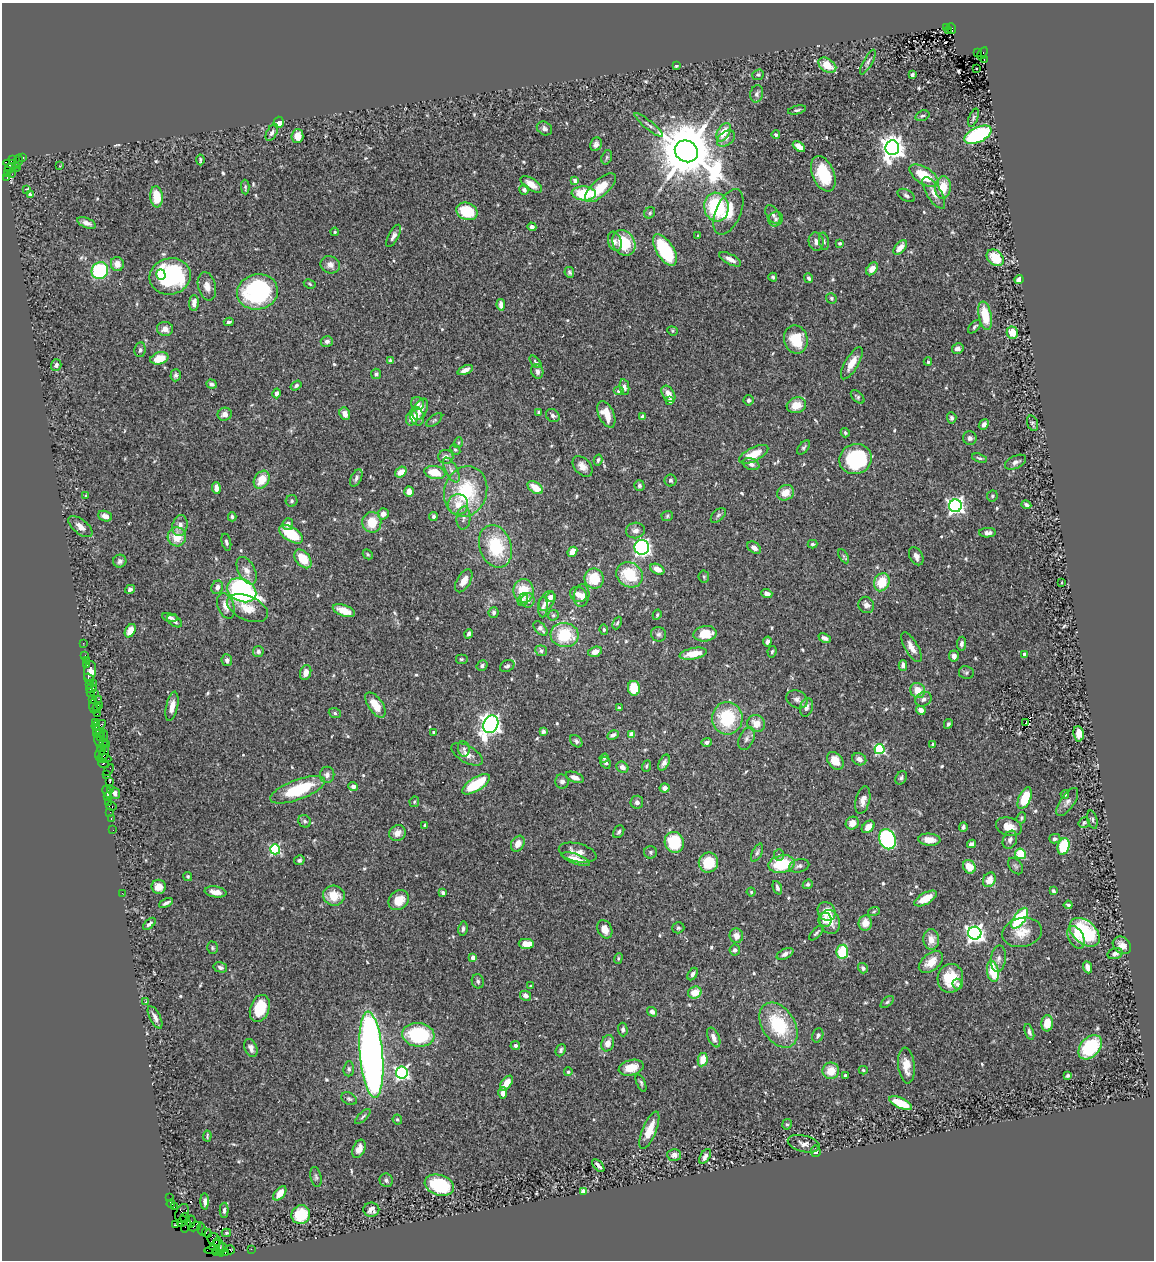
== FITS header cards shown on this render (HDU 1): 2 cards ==
NAXIS1  =                 1152
NAXIS2  =                 1258

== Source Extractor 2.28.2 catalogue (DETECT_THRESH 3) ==
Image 1152 x 1258 px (HDU 1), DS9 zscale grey, 1 PNG px = 1 image px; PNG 1156 x 1262 px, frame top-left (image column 1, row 1258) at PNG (2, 3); each listed source drawn as its Kron ellipse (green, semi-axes under 4 px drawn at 4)
Background 0.468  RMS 0.028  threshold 0.0826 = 3 sigma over >= 5 px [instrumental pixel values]
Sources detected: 611; of the 611, the 500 brightest by FLUX_AUTO listed and drawn (111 fainter detections omitted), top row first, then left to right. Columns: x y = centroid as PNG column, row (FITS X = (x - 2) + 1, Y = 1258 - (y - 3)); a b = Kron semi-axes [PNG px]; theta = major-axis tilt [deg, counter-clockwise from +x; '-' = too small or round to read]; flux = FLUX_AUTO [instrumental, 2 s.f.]
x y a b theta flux
946 28 3 3 - 51
952 28 5 3 - 140
949 31 3 3 - 28
977 53 3 2 - 76
982 53 7 3 57 550
984 59 3 3 - 35
868 62 14 4 61 5.5
827 65 10 6 -34 35
676 66 3 3 - 2.6
977 68 3 3 - 3.7
758 75 6 5 - 3.1
912 75 4 3 - 3.8
757 94 9 6 78 5.6
797 110 9 4 13 3.8
922 116 7 5 19 3.9
973 118 9 4 71 4
279 122 5 5 - 15
649 125 18 3 -39 6.8
544 128 8 6 -33 6.6
724 132 10 6 61 38
272 133 9 5 62 6.4
776 135 4 4 - 5.8
978 135 14 7 25 210
297 136 7 6 - 20
726 138 10 7 36 8.4
596 144 7 5 65 6.5
799 147 7 4 -40 20
892 148 7 7 - 1700
686 151 12 10 -32 17000
607 157 7 5 72 3.2
23 158 3 2 - 32
13 160 3 3 - 51
200 160 5 2 - 2.9
18 161 6 4 79 90
12 164 8 4 -13 490
60 166 4 2 - 2.6
16 167 5 2 - 42
10 168 5 3 - 100
8 174 3 3 - 9.2
12 174 2 2 - 9.5
823 174 18 10 -68 87
924 176 16 8 -33 62
7 178 3 2 - 40
575 181 4 3 - 9.6
531 184 12 5 -33 17
245 187 7 4 -88 3.1
943 187 11 8 83 37
600 188 19 8 42 45
27 189 2 2 - 230
524 190 5 5 - 5.3
584 193 12 7 -3 83
934 193 18 7 -58 15
30 194 3 3 - 30
906 195 9 5 -30 4.9
157 197 10 6 -84 46
716 207 14 12 -81 140
467 211 11 8 -22 63
728 212 24 12 66 42
650 213 6 5 - 3.4
773 214 10 6 -57 7.1
776 219 7 7 - 4.7
87 223 10 5 -21 8.6
532 227 4 4 - 7.1
335 232 4 4 - 2.7
393 236 12 5 62 7.4
698 236 3 3 - 3.1
615 241 10 6 -72 7.8
824 241 9 5 -80 4.4
816 242 9 7 -80 9.2
624 243 13 10 -57 69
840 243 4 3 - 3.2
900 248 8 5 48 16
665 250 18 8 -58 120
995 258 10 7 -42 42
730 259 12 5 -27 11
117 264 7 6 - 13
330 265 10 8 -20 11
872 269 7 4 53 17
100 271 9 8 - 170
569 272 5 4 - 4
161 275 5 4 - 42
170 276 21 18 14 250
773 277 4 4 - 2.9
809 278 5 4 - 4.9
1019 280 4 4 - 8.5
310 284 6 4 -29 2.6
207 286 14 9 -76 15
257 292 20 17 11 230
831 298 5 5 - 2.9
194 303 8 5 87 12
501 305 5 4 - 14
985 316 14 6 -79 55
229 322 5 4 - 3.6
975 327 8 5 47 4.2
165 329 8 7 - 11
672 331 5 4 - 2.4
1012 333 6 6 - 27
796 340 14 11 -77 58
327 341 6 5 - 7
958 348 6 5 - 9
140 350 7 5 81 4.8
159 358 9 6 15 32
391 361 4 4 - 5.9
535 362 7 4 -48 3.1
928 362 4 3 - 3.1
852 363 18 6 59 22
56 365 6 5 - 5.4
465 370 8 4 24 10
537 371 7 6 - 6.4
376 374 5 5 - 4.9
176 375 6 5 - 4.6
211 384 5 4 - 5.5
296 386 6 4 34 4.2
624 387 8 4 -79 6.3
618 391 5 4 - 3.5
276 393 5 3 - 7.7
668 394 9 5 -56 16
858 397 8 5 -44 3.7
670 400 4 3 - 10
748 400 5 5 - 4.2
418 403 7 6 - 7.1
796 405 10 7 17 28
420 409 11 6 64 20
539 412 4 4 - 2.8
225 414 7 6 - 11
345 414 6 5 - 12
606 414 14 7 -66 28
553 415 7 6 - 6.6
417 416 9 7 -71 11
643 417 4 4 - 7.6
412 418 7 6 - 16
952 418 5 5 - 4.9
434 420 9 4 38 3.4
1032 423 8 5 -70 3.9
984 424 5 4 - 7.5
845 433 5 4 - 3.1
970 438 7 7 - 6.1
458 443 5 3 - 2.6
804 447 8 4 50 3.6
455 450 6 4 -48 3.2
754 454 16 6 26 37
446 457 7 7 - 10
980 458 8 3 -16 3.4
855 459 16 15 - 170
598 460 5 3 - 3.4
1015 462 11 6 26 7.7
751 464 8 5 -21 7
583 466 12 8 -47 13
451 470 14 6 -62 9.9
401 472 6 5 - 18
435 472 10 6 -9 38
356 478 9 5 64 5.6
262 480 9 7 58 35
670 480 6 6 - 4.6
639 486 5 5 - 4.1
216 488 6 4 -86 11
535 488 8 5 -34 31
409 492 5 4 - 13
466 492 26 21 71 130
785 493 9 7 30 24
85 495 3 3 - 4.9
992 496 6 5 - 3.2
292 501 6 6 - 3.6
458 504 10 10 - 24
1026 505 5 3 - 5.7
955 506 6 6 - 640
383 514 6 5 - 9.7
718 515 9 5 44 3.9
105 516 7 5 -19 9.7
667 516 6 5 - 3.2
232 517 4 4 - 3.7
433 517 4 4 - 4.2
463 518 11 7 85 9.5
372 522 10 9 - 42
288 524 6 5 - 8.8
180 526 11 7 77 12
80 527 14 7 -39 15
635 530 9 7 11 10
987 533 8 4 2 9.2
291 534 13 7 -32 70
177 537 9 9 - 32
226 542 8 4 -75 4.9
812 544 5 4 - 3.5
495 546 22 16 -71 97
642 547 7 7 - 410
754 548 7 5 -38 10
572 552 5 4 - 19
368 554 5 4 - 2.6
844 556 8 3 -59 3
916 556 10 6 -63 10
303 559 11 7 -52 44
120 561 7 6 - 7
657 569 7 5 -26 16
247 571 15 8 -62 15
630 575 14 12 -34 82
704 577 6 5 - 3.1
594 578 10 9 - 56
464 581 12 6 59 16
882 582 9 7 64 45
1062 583 3 2 - 8.2
217 587 7 5 67 8.1
130 589 5 4 - 5.9
242 590 15 11 -27 560
523 591 12 10 89 50
767 593 5 4 - 8.7
578 594 8 7 - 12
582 596 11 7 81 14
551 597 5 5 - 7.5
523 600 6 5 - 4.6
528 600 7 6 - 12
547 601 11 7 61 15
866 605 8 7 - 10
226 606 13 8 -70 17
543 607 10 5 87 6.3
247 608 21 12 -24 27
344 611 11 5 -20 27
494 613 5 5 - 4.2
553 615 6 5 - 3.4
657 615 5 4 - 2.7
170 617 8 4 -10 5.5
175 621 8 5 -37 6.5
617 623 6 4 67 2.7
540 628 9 5 -46 6.9
604 630 5 4 - 3.1
130 631 7 5 60 18
468 634 5 3 - 4.9
658 634 8 7 - 6.1
705 634 11 7 6 41
565 635 14 12 -5 82
825 638 6 4 -24 6.9
767 642 5 4 - 5.4
83 643 2 2 - 7.1
961 644 7 4 81 6.2
911 647 17 6 -60 16
541 651 6 5 - 5.5
258 652 5 5 - 5.1
595 652 7 5 18 13
772 652 6 4 81 3.6
693 654 14 5 10 32
1025 654 4 3 - 8
85 655 2 2 - 12
954 656 5 5 - 10
461 659 6 5 - 3
86 660 2 2 - 6.8
227 660 6 5 - 6
86 665 3 3 - 89
903 665 5 4 - 6.3
482 666 6 5 - 4.9
507 666 8 5 28 4.9
90 671 10 6 80 47
306 672 8 5 72 15
966 673 7 6 - 3.9
89 679 6 2 -58 58
93 683 2 2 - 210
89 684 2 2 - 26
634 688 7 6 - 51
91 689 5 3 - 42
918 690 8 7 - 26
91 692 2 2 - 30
94 694 3 2 - 43
99 699 3 2 - 80
797 699 11 8 -25 8.8
923 699 8 7 - 8.3
92 700 3 2 - 38
375 705 14 7 -55 31
93 706 7 3 -83 69
100 706 3 2 - 53
172 706 15 5 78 14
806 707 9 6 75 8.7
97 708 5 2 - 16
619 708 4 3 - 6.7
921 710 5 4 - 12
335 713 6 4 -19 3.8
97 714 2 2 - 25
727 718 16 15 - 100
95 722 3 3 - 38
1026 723 4 2 - 3.1
491 724 9 7 63 1200
756 724 9 8 - 23
948 724 5 3 - 3.1
100 725 7 3 33 61
96 726 4 2 - 43
543 731 4 4 - 5.9
97 732 6 2 -90 12
101 732 4 2 - 62
434 732 4 3 - 3.1
631 734 4 4 - 25
1079 734 8 5 -82 22
613 735 6 4 27 6.5
104 736 6 2 88 80
101 737 4 3 - 65
747 739 12 7 65 8.5
98 741 7 2 -75 110
576 741 7 5 -45 4.4
103 742 2 2 - 22
706 742 5 3 - 4.2
106 744 2 2 - 17
933 744 4 3 - 2.9
100 748 2 2 - 19
464 749 8 6 -82 5.5
879 749 5 5 - 180
100 752 8 4 66 59
104 753 8 3 75 190
467 754 17 8 -31 14
604 758 5 3 - 2.5
104 759 7 4 -4 140
859 759 7 6 - 11
835 761 10 7 -49 32
606 763 6 5 - 5
664 763 8 5 64 7.8
104 764 5 3 - 50
646 766 6 3 70 2.8
622 767 6 5 - 10
109 770 6 2 56 37
106 775 2 2 - 14
327 775 8 7 - 8.2
575 777 9 5 -20 11
901 778 7 5 59 4.4
562 781 7 7 - 6.8
110 782 3 3 - 61
476 784 16 6 32 89
353 786 5 4 - 6.9
665 788 5 4 - 9.5
111 789 3 2 - 27
298 790 29 10 20 110
107 792 6 3 -65 69
115 793 5 5 - 6.3
1065 794 4 4 - 4.8
107 796 3 3 - 76
1025 798 11 6 66 62
863 800 14 7 76 13
108 802 3 2 - 35
414 802 5 4 - 2.5
637 802 6 6 - 7.8
1067 802 16 7 56 9.6
111 806 5 3 - 84
110 812 2 2 - 16
111 818 3 2 - 27
1021 818 6 4 69 3.4
1092 820 9 5 -74 3.6
304 821 6 6 - 4.2
1084 822 6 5 - 3
852 823 7 6 - 18
425 825 4 3 - 2.8
1009 826 13 9 -14 24
868 827 7 5 42 19
963 827 4 4 - 5.4
113 830 2 2 - 13
619 832 7 5 57 4.8
397 833 8 7 - 17
887 839 10 8 -69 290
1055 839 5 4 - 4.9
929 840 11 6 -4 19
1010 840 9 7 69 8.1
674 842 10 9 - 78
518 844 8 6 60 14
971 844 4 4 - 6.8
1063 846 8 6 75 90
275 849 5 5 - 170
651 852 6 6 - 4.3
578 853 19 9 -14 20
757 853 10 5 64 4.6
1020 854 5 5 - 52
779 855 6 5 - 4.3
576 859 15 5 -19 17
299 860 5 4 - 3.6
708 863 10 9 - 56
782 864 13 8 11 83
799 866 10 6 15 6.8
1016 866 9 6 -52 4.4
969 867 7 6 - 30
188 877 5 4 - 3.2
989 880 7 6 - 20
808 884 5 4 - 3.8
159 887 7 7 - 23
777 888 7 4 -69 4.6
1053 891 4 3 - 3.7
215 892 11 5 -9 16
443 892 4 3 - 4.7
751 892 4 4 - 2.7
122 893 2 2 - 12
334 896 11 10 - 36
925 898 12 5 29 34
399 900 11 9 42 33
166 903 7 3 26 5.6
1068 905 4 3 - 2.9
874 911 6 4 20 2.7
827 912 10 8 -58 35
1020 918 12 5 55 150
825 920 7 6 - 11
830 922 12 10 -70 21
865 923 7 6 - 19
149 924 7 4 43 5.4
678 928 6 5 - 3.4
463 929 7 4 81 4.9
605 929 9 7 -64 18
1022 932 20 14 12 31
1085 932 17 11 -42 150
816 933 9 3 47 3.4
975 933 6 6 - 910
736 936 7 6 - 14
1076 937 12 7 -62 15
931 939 10 8 -88 16
526 944 7 5 -1 25
1122 945 10 8 -40 15
212 948 6 5 - 3.4
735 950 5 5 - 5.4
842 952 7 6 - 96
785 954 9 5 27 7.7
1115 954 7 5 16 8.3
473 958 4 4 - 17
618 958 5 4 - 2.5
998 959 13 7 82 9.4
931 962 14 8 40 25
220 967 7 5 -16 4.9
1087 967 6 4 -68 9.3
863 968 5 4 - 4.4
993 971 11 5 -80 63
693 974 7 4 59 6.3
950 978 14 13 - 54
478 981 7 6 - 4.7
957 984 5 5 - 6.3
530 986 4 3 - 2.4
695 992 7 6 - 28
526 996 6 4 -30 7.2
146 1002 4 3 - 2.4
887 1002 8 4 40 3.6
260 1008 14 9 70 57
652 1012 5 4 - 8.2
155 1017 12 5 -63 8.9
1047 1023 8 5 86 30
778 1025 24 16 -57 110
623 1029 7 5 -86 4.8
1029 1032 8 4 -70 5.3
418 1035 16 12 -7 150
818 1035 7 5 66 5.4
714 1037 10 5 -65 11
608 1043 8 6 71 13
515 1045 5 4 - 4.8
1090 1047 14 9 48 120
251 1048 9 6 -68 9.8
561 1050 6 5 - 4.6
371 1055 43 11 -85 1500
703 1060 7 5 78 30
906 1065 18 8 -84 28
631 1068 13 7 13 32
349 1069 7 5 84 4.5
863 1070 5 3 - 2.6
831 1071 8 8 - 30
568 1072 4 4 - 3.2
402 1073 6 6 - 360
845 1075 3 3 - 3.4
1068 1075 4 3 - 3.3
506 1083 8 5 52 25
641 1083 9 4 -67 3.9
503 1093 6 4 87 12
349 1099 8 5 -27 4.1
901 1103 12 5 -23 48
363 1116 10 3 44 3.7
397 1119 5 4 - 2.7
787 1124 5 4 - 3.3
649 1130 20 7 67 34
207 1136 5 3 - 2.7
804 1144 16 8 -14 11
359 1149 10 6 66 14
816 1151 6 5 - 4.8
674 1155 7 6 - 8.3
705 1156 8 5 57 7
598 1166 8 3 -48 6.1
316 1177 10 5 -79 4.5
386 1180 7 6 - 5.6
439 1185 15 10 -17 110
584 1191 4 3 - 33
280 1193 8 5 50 21
170 1198 2 2 - 7.4
205 1201 8 4 -89 7
171 1204 4 3 - 37
174 1207 2 2 - 9.1
224 1210 7 4 88 4.9
371 1210 8 7 - 11
182 1213 10 6 70 210
301 1215 9 9 - 73
185 1218 5 2 - 320
182 1221 6 3 62 450
191 1222 6 4 80 480
176 1225 3 3 - 41
186 1225 7 2 71 20
195 1226 6 4 26 68
202 1229 6 3 -75 60
207 1233 5 3 - 93
226 1233 5 3 - 2.5
214 1240 7 6 - 470
215 1245 6 3 45 1300
219 1246 10 4 -77 300
223 1247 4 3 - 610
251 1249 2 2 - 18
212 1250 7 4 5 290
230 1250 5 3 - 78
217 1251 3 2 - 46
225 1253 4 3 - 86
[111 fainter detections neither listed nor drawn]